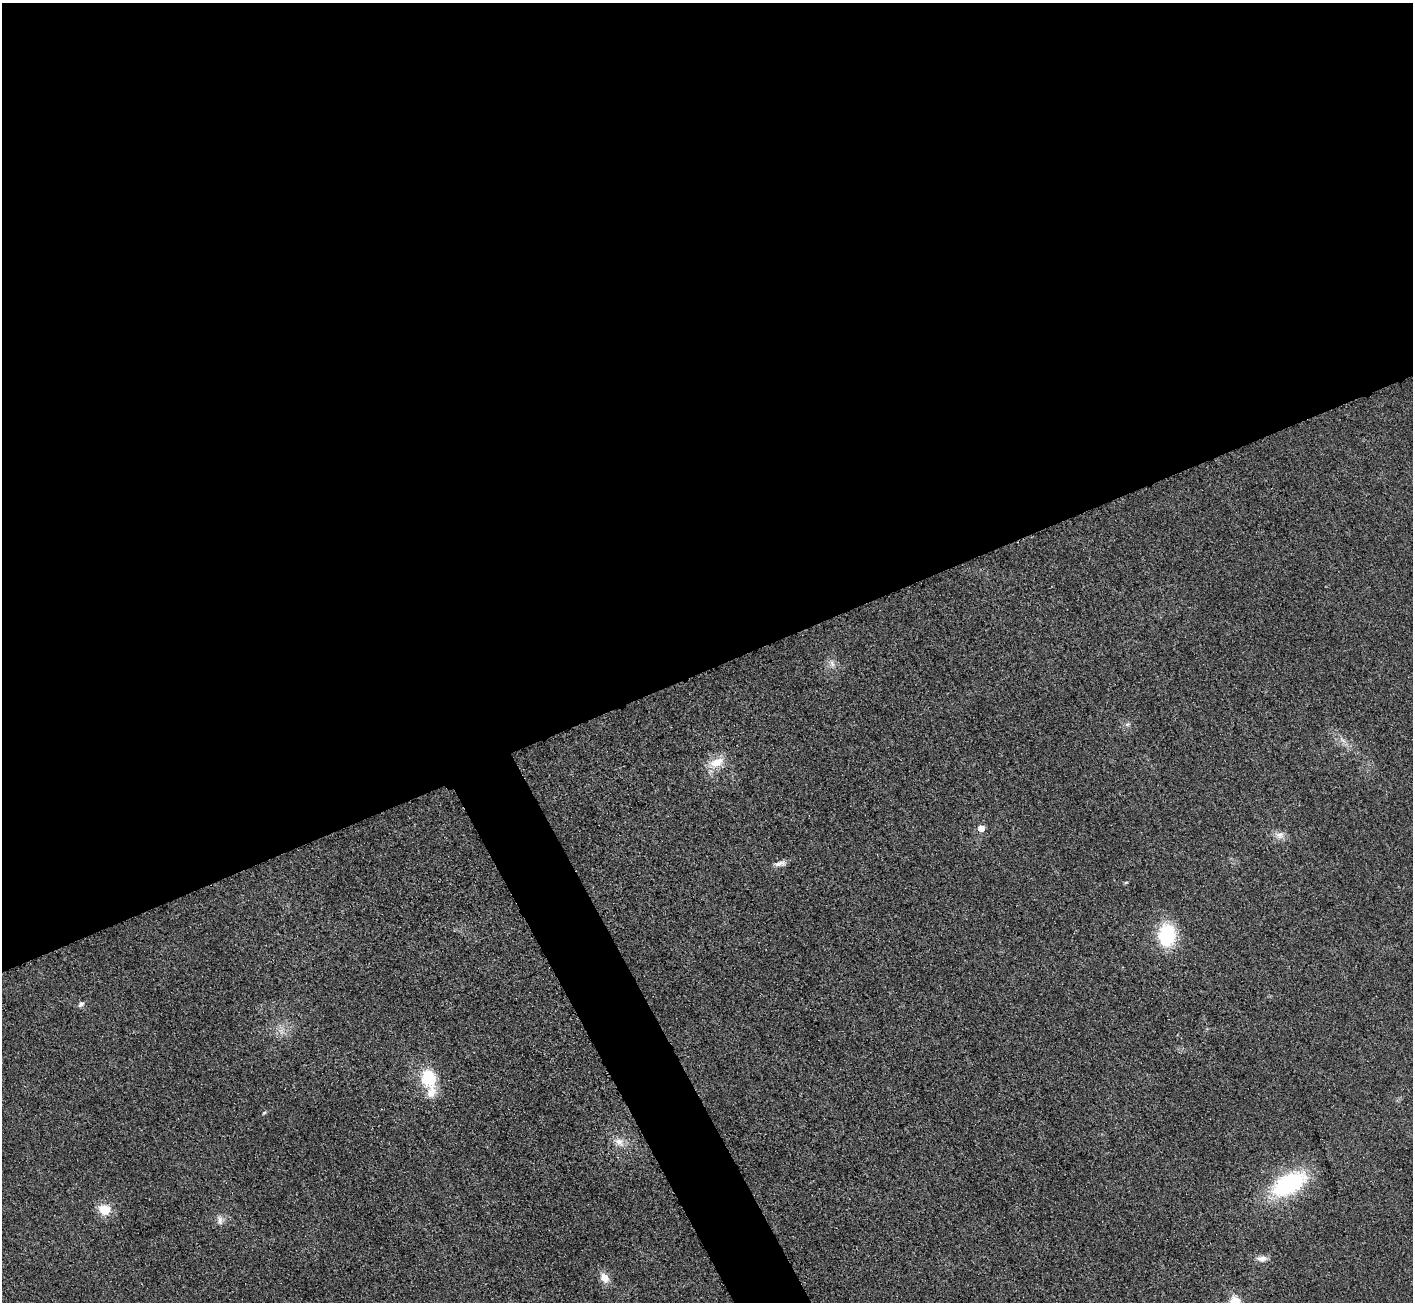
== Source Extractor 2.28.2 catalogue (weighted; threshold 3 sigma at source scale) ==
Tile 2 of 4 x 4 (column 2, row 1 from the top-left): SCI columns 1432-2842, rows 4071-5370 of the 5687 x 5680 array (HDU 1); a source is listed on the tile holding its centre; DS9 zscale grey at full resolution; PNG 1415 x 1304 px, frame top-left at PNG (2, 3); no overlay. Shown black and unused: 54% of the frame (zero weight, under 3 of 4 exposures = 2% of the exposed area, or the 3 px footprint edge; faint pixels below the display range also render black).
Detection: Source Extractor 2.28.2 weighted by HDU 2 'WHT'; one run over the whole footprint, this tile lists its part. Background 0.0265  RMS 0.0059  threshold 0.0267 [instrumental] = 3 sigma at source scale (4.5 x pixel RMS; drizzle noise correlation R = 1.50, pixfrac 1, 0.05/0.05 arcsec/px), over >= 5 px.
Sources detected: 20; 1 inside a brighter listed object's ellipse — not listed separately; the other 19 listed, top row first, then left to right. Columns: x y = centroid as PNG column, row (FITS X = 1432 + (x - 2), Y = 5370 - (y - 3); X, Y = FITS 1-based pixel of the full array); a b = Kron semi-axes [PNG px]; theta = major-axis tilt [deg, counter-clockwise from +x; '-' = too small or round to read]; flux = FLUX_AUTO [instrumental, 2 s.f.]
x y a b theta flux
832 664 13 6 -72 3
1127 724 8 4 8 1.3
1343 740 13 4 -40 2.7
717 763 24 12 24 10
981 828 6 6 - 4.9
1280 835 14 10 9 4.2
780 863 16 6 10 3.1
1126 882 6 3 3 0.71
1167 935 22 16 86 40
81 1004 9 7 42 1.8
281 1032 10 4 -85 1.9
428 1078 25 18 -79 23
619 1142 15 10 -41 6.2
1289 1184 37 19 28 67
104 1210 11 10 - 13
220 1220 13 8 -86 3.3
1262 1259 15 8 0 4.1
604 1278 13 10 -50 5.8
1235 1301 6 6 - 24
Isophote crosses this tile's border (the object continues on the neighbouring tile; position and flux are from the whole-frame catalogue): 1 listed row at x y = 1235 1301